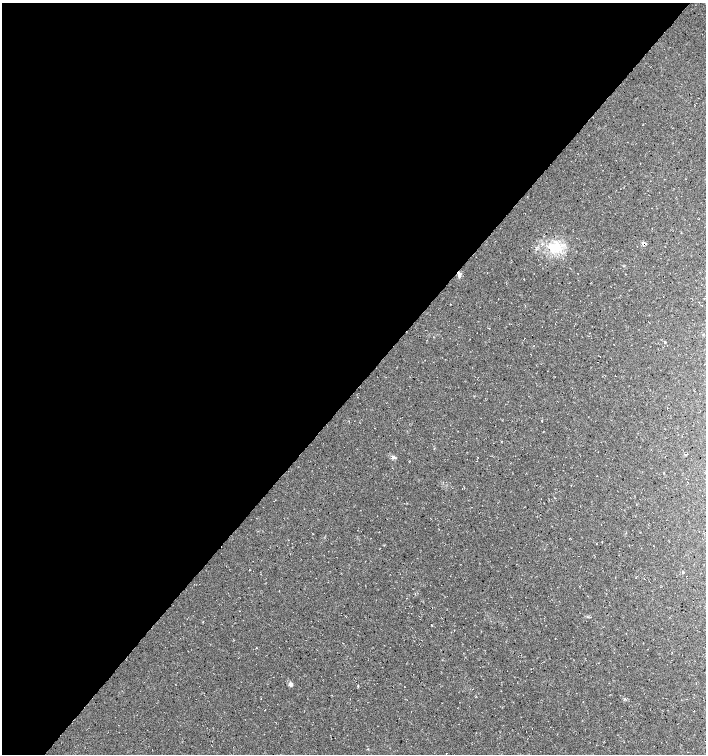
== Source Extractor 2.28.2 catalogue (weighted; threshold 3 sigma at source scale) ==
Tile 5 of 4 x 4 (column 1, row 2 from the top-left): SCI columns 234-1640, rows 3011-4513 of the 6032 x 6030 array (HDU 1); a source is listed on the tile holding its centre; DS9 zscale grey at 2 x 2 block average (1 PNG px = mean of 2 x 2 image px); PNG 708 x 756 px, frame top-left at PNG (2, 3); no overlay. Shown black and unused: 52% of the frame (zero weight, under 3 of 4 exposures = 1% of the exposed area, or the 3 px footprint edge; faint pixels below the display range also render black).
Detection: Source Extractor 2.28.2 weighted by HDU 2 'WHT'; one run over the whole footprint, this tile lists its part. Background 0.0158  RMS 0.0038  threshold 0.0171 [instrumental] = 3 sigma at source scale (4.5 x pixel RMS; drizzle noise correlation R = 1.50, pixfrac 1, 0.0396/0.0396 arcsec/px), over >= 5 px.
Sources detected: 9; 1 coinciding with a brighter row at this scale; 1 inside a brighter listed object's ellipse — not listed separately; the other 7 listed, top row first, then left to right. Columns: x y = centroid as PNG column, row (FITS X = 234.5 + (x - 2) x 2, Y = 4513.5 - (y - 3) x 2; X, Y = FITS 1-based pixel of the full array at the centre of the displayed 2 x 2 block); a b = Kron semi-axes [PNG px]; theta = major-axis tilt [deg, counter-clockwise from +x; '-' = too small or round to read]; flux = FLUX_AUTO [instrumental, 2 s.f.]
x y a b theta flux
643 244 6 3 -60 2.2
555 248 19 13 -6 23
459 276 4 3 - 1.6
393 457 5 4 - 2.2
663 473 3 2 - 0.44
683 572 3 2 - 0.54
290 683 6 4 -33 2.3
Overlapping masked pixels (flux is a lower limit): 1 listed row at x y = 643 244